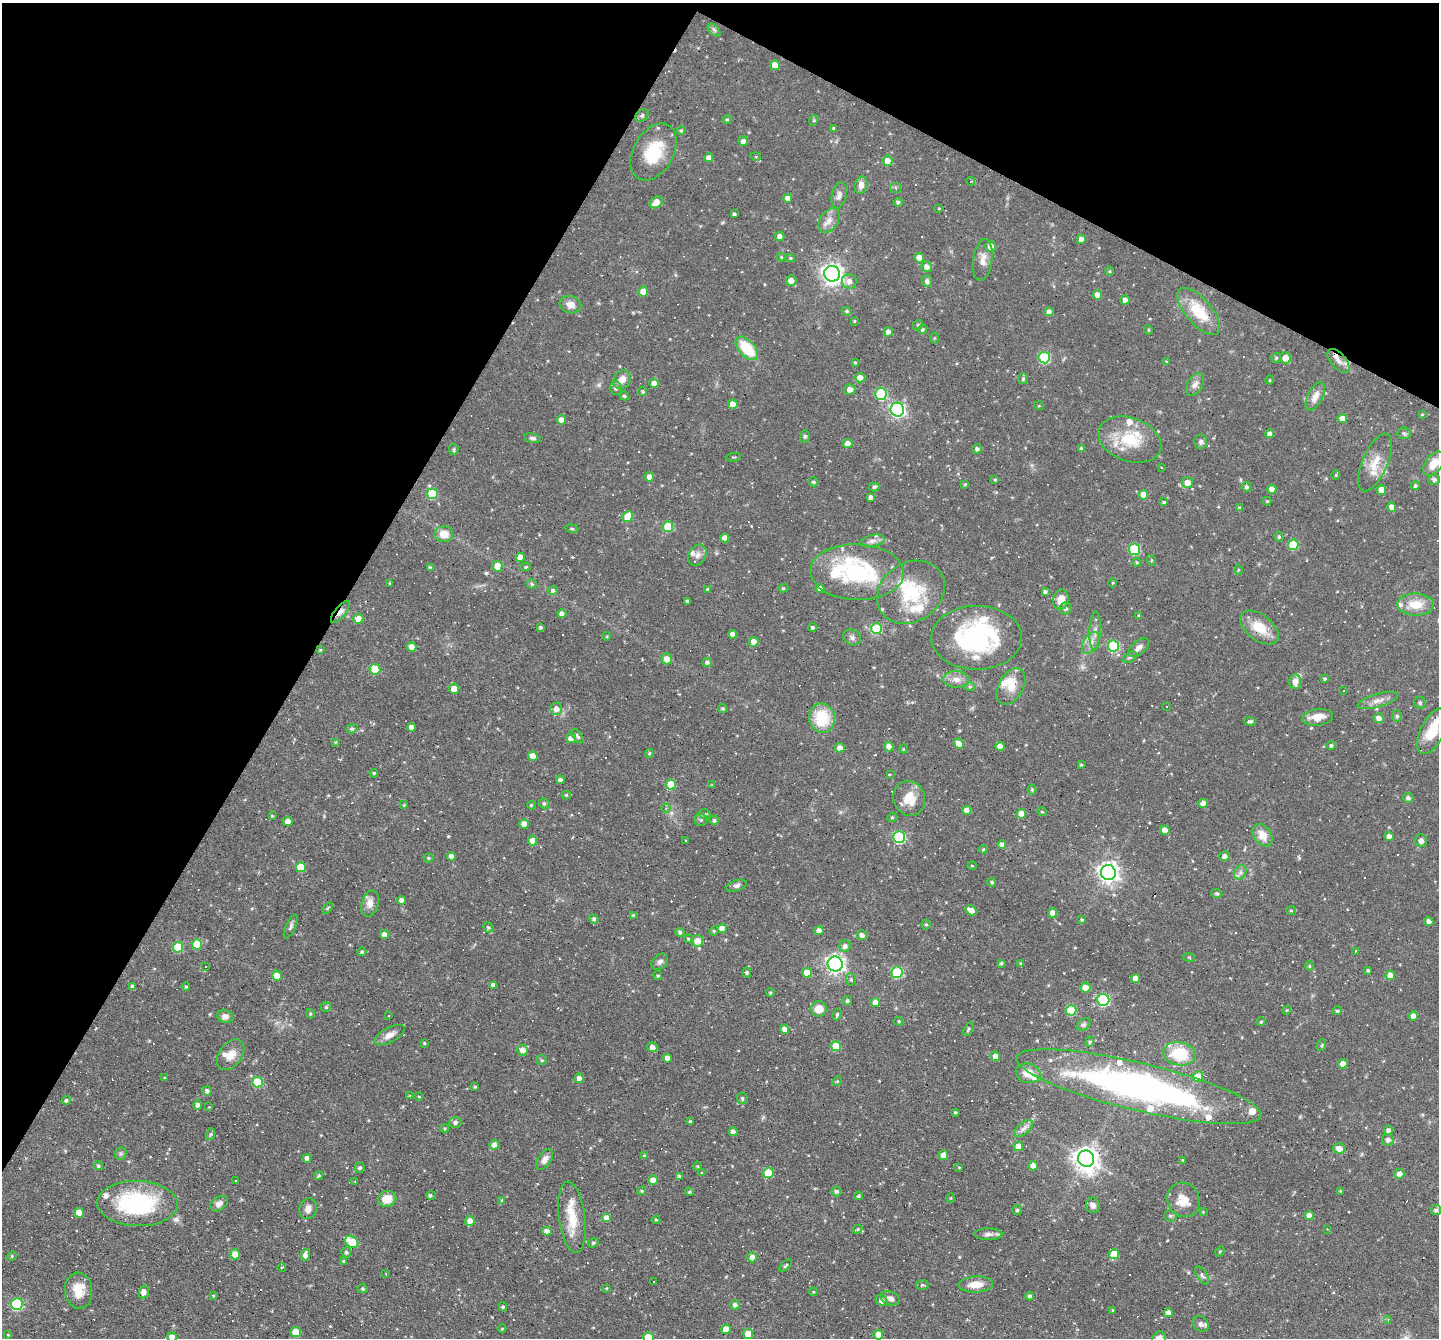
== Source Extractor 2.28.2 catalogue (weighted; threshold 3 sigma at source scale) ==
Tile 2 of 4 x 4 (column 2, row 1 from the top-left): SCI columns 1439-2875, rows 4284-5619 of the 5750 x 5760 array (HDU 1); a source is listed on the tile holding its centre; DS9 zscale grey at full resolution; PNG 1441 x 1340 px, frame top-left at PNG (2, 3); each listed source drawn as its Kron ellipse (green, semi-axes under 4 px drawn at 4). Shown black and unused: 29% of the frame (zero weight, under 4 of 7 exposures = <1% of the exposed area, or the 3 px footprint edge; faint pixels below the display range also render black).
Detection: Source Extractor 2.28.2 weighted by HDU 2 'WHT'; one run over the whole footprint, this tile lists its part. Background 0.0582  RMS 0.0036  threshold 0.0149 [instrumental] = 3 sigma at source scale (4.09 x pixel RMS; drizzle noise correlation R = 1.36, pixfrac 0.8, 0.05/0.05 arcsec/px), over >= 5 px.
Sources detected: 534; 74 cosmic-ray / hot-pixel residue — neither listed nor drawn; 30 inside a brighter listed object's ellipse — not listed separately; the other 430 listed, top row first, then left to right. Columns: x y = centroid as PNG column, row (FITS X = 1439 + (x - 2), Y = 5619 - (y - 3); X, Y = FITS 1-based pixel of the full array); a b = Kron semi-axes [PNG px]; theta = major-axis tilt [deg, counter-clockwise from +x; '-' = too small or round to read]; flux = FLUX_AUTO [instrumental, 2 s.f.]
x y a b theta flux
714 30 7 4 -45 0.67
775 65 5 5 - 3.7
642 115 7 5 42 0.7
727 119 4 4 - 0.45
814 120 5 3 - 0.37
833 128 3 2 - 0.37
681 130 4 3 - 0.46
743 141 5 4 - 1.8
653 152 30 20 61 14
756 157 5 3 - 0.28
709 158 4 4 - 2
888 161 5 5 - 3.2
970 181 4 3 - 1.7
861 185 9 6 77 2.2
896 188 5 5 - 0.6
839 195 13 7 77 1.7
788 198 4 4 - 2.4
656 202 7 5 37 3.5
898 202 4 4 - 0.71
939 208 3 3 - 0.25
734 214 3 3 - 0.59
829 220 14 8 58 2.7
780 236 5 4 - 1.8
1081 239 4 4 - 1.6
991 246 5 5 - 3.1
781 257 4 4 - 0.35
790 258 5 4 - 0.46
919 258 5 4 - 4
983 260 21 9 83 3.1
927 267 5 5 - 1.9
1110 271 5 3 - 0.32
832 274 8 7 - 200
791 281 5 5 - 2.5
849 281 7 7 - 1.9
927 281 5 5 - 1.1
643 292 5 5 - 4.6
1097 295 5 4 - 2.3
1125 300 5 4 - 1.6
570 305 11 8 -12 2.4
847 311 5 4 - 0.47
1199 311 29 12 -49 11
1049 312 4 4 - 1.6
854 321 3 3 - 0.32
918 325 5 4 - 0.51
922 329 5 4 - 0.82
1149 330 5 3 - 0.31
888 332 5 4 - 1.6
935 338 5 3 - 0.31
747 348 14 8 -48 12
1044 358 6 5 - 26
1276 358 5 5 - 0.48
1285 358 6 5 - 3.5
1338 361 14 7 -49 2.2
1166 362 4 3 - 0.37
855 363 4 3 - 0.37
860 378 5 4 - 2.9
622 379 10 8 54 2.8
1023 379 5 5 - 0.62
1270 380 4 4 - 0.32
654 383 5 4 - 2.3
1195 385 12 7 59 1.8
616 388 6 6 - 0.94
850 389 5 5 - 2.2
643 392 4 4 - 0.52
881 394 6 6 - 24
624 396 5 4 - 0.64
1315 396 15 7 63 2.9
733 404 5 4 - 3.1
1039 406 5 3 - 0.28
897 410 7 6 - 75
1422 414 3 3 - 0.29
1342 418 4 4 - 3
561 420 5 5 - 2.8
1404 433 6 6 - 0.64
1270 434 4 4 - 1.9
805 436 6 5 - 0.57
532 438 8 4 -12 0.85
1130 440 32 21 -20 13
1201 442 7 6 - 0.96
848 443 4 4 - 2.7
454 449 5 4 - 0.53
977 449 5 4 - 0.9
1082 449 4 4 - 0.96
733 457 7 3 5 0.38
1375 462 31 12 66 6.5
1434 464 14 8 52 4.8
1161 467 3 3 - 4.9
1336 475 4 4 - 0.38
649 477 4 4 - 2.2
995 480 4 4 - 0.4
1434 480 5 5 - 1
813 482 5 4 - 0.65
1188 482 5 5 - 2.9
965 484 4 4 - 0.38
1415 486 4 4 - 0.66
874 487 5 4 - 0.6
1246 487 5 4 - 0.76
1272 489 4 4 - 2.5
1382 490 5 4 - 3.1
432 494 5 5 - 13
1143 495 5 4 - 3.5
871 497 4 4 - 1.3
1267 501 4 4 - 0.41
1164 502 4 3 - 0.51
1392 507 4 4 - 2.2
1240 508 4 4 - 0.67
628 517 5 5 - 7.4
668 527 5 5 - 12
572 528 6 3 -9 0.45
444 534 9 8 - 4.1
1279 537 5 4 - 0.52
725 538 4 4 - 2.4
872 541 12 6 13 1.6
1293 545 5 5 - 14
1134 549 5 5 - 21
697 555 11 8 62 1.7
520 557 5 4 - 3.5
1151 560 5 3 - 0.33
1137 562 4 4 - 0.4
497 566 5 5 - 3.7
526 567 5 4 - 0.46
430 568 4 4 - 0.6
1238 570 5 3 - 0.32
857 572 47 28 -2 37
390 583 4 4 - 0.36
1113 583 4 3 - 0.31
532 584 5 5 - 0.5
783 588 5 4 - 0.47
707 589 4 3 - 0.34
820 589 4 4 - 2
553 590 5 4 - 0.88
911 592 36 29 35 20
1045 592 4 3 - 0.79
1061 600 10 7 75 3.9
687 601 3 3 - 0.68
1416 605 18 11 -1 6.2
1066 608 6 6 - 0.99
340 612 13 5 51 2.1
562 614 4 4 - 1.9
1139 616 4 4 - 0.52
358 619 5 5 - 3.6
540 627 3 3 - 0.58
812 627 4 4 - 0.72
1259 628 22 12 -38 7.6
877 629 5 5 - 19
1095 631 19 5 88 2
733 634 4 4 - 1.7
607 636 4 3 - 0.29
852 637 9 7 -29 1.1
977 638 45 32 0 48
754 642 5 4 - 2.9
1091 643 12 7 60 2.2
1113 646 5 5 - 23
412 647 5 4 - 2.9
1139 648 12 6 40 1.8
320 650 4 3 - 0.36
1130 657 7 4 30 0.63
667 659 5 5 - 2.9
707 662 5 4 - 0.94
375 669 5 5 - 9.5
1325 678 3 3 - 0.49
956 679 13 8 -4 2.4
1295 682 7 6 - 2.9
1011 686 20 12 60 5.1
970 687 6 4 1 0.52
454 689 5 5 - 3.1
1343 690 3 3 - 0.7
1378 700 21 6 16 2.6
1420 703 6 5 - 0.57
1166 706 3 2 - 0.44
723 708 4 4 - 0.47
556 709 6 6 - 2.2
1397 716 6 5 - 0.55
1318 717 15 8 8 4.3
822 718 15 12 -75 14
1379 718 5 4 - 2.1
1250 721 6 3 -3 0.9
411 727 4 4 - 2
352 729 6 4 20 0.51
1432 731 24 11 64 8.3
578 736 8 4 -53 0.76
571 738 5 5 - 2.5
335 742 4 4 - 0.31
959 744 5 4 - 3.5
1331 745 4 4 - 0.71
1000 746 4 4 - 2.8
889 747 5 4 - 2.6
840 748 5 4 - 2
903 749 4 3 - 0.25
649 753 4 4 - 0.39
533 756 5 4 - 3.7
1081 765 3 3 - 0.46
374 773 4 3 - 0.36
890 774 3 3 - 5.8
560 780 4 4 - 0.78
671 784 5 5 - 7.1
711 785 4 3 - 0.26
1032 790 5 4 - 0.54
566 795 4 4 - 0.5
1408 798 5 4 - 0.81
909 799 18 16 -74 6.3
544 803 5 5 - 0.72
1203 803 5 4 - 2.8
404 805 4 4 - 0.33
531 805 4 3 - 0.39
666 808 4 4 - 0.39
967 810 4 4 - 2.5
1042 812 5 3 - 0.26
705 814 6 5 - 0.62
1021 814 5 4 - 3.1
272 816 3 3 - 0.29
892 817 5 4 - 0.44
701 820 6 6 - 0.69
714 820 4 4 - 0.71
288 821 5 5 - 2.7
524 824 5 4 - 2.5
1165 830 4 4 - 3
1262 835 12 8 -55 4.2
1389 836 4 4 - 2.1
899 837 6 6 - 33
532 841 5 5 - 2.6
686 841 2 2 - 0.23
1421 841 6 5 - 1.1
1002 844 4 4 - 1.4
983 849 4 4 - 0.41
451 856 4 4 - 1.4
1224 856 5 5 - 1.3
428 858 5 4 - 0.44
972 866 4 4 - 0.32
301 867 5 5 - 9.1
1240 872 7 5 61 1
1108 873 7 7 - 190
992 882 4 4 - 0.57
736 886 11 5 16 0.96
1217 894 5 4 - 0.59
401 900 4 4 - 1.6
370 903 13 8 73 2.4
328 908 6 3 52 0.37
971 910 6 4 -32 3.2
1291 911 5 4 - 0.4
1052 913 5 4 - 2.7
633 915 3 3 - 0.46
594 919 4 4 - 1.1
1082 920 4 3 - 0.4
1429 921 5 4 - 1.2
926 924 5 4 - 0.46
291 926 13 5 66 0.96
488 927 5 4 - 0.6
722 928 4 4 - 2.9
714 931 5 4 - 0.41
819 931 4 4 - 2.2
680 932 4 4 - 0.76
384 934 4 4 - 1.8
862 935 5 5 - 1.6
688 939 4 4 - 0.49
697 941 6 6 - 4
197 944 5 5 - 7.4
845 946 6 5 - 1.4
178 947 5 5 - 11
1356 951 4 2 - 0.21
362 952 4 4 - 0.65
1189 957 6 3 -19 0.36
660 962 9 7 43 1.2
1001 963 4 3 - 0.51
1021 963 4 4 - 0.54
835 964 7 7 - 130
1309 966 4 4 - 0.41
206 967 2 2 - 0.25
1368 970 3 3 - 0.47
747 972 5 4 - 0.57
897 972 5 5 - 25
807 973 5 5 - 3.8
658 975 5 4 - 0.48
1390 975 5 4 - 3.2
277 976 5 5 - 3.5
1135 978 4 4 - 2.9
851 979 6 5 - 0.63
493 985 4 4 - 1.4
133 987 4 4 - 0.98
186 987 4 4 - 0.45
1085 987 5 5 - 3.1
770 993 4 3 - 0.42
1103 1000 6 6 - 37
847 1001 5 4 - 0.64
875 1002 4 4 - 3.1
326 1007 5 5 - 0.53
819 1009 8 7 - 3.7
1071 1010 5 5 - 15
1287 1010 4 4 - 0.34
1337 1011 4 4 - 0.64
310 1014 5 4 - 0.46
837 1014 6 4 64 0.5
389 1015 3 2 - 0.31
1413 1016 4 4 - 2.3
225 1017 8 6 -18 1.8
899 1021 4 4 - 0.4
1261 1022 4 3 - 0.48
1084 1025 8 5 38 0.72
784 1029 4 4 - 2.6
968 1029 8 4 63 0.58
390 1035 17 7 28 2.4
1090 1042 5 4 - 0.47
424 1043 3 3 - 0.39
1322 1045 6 4 71 0.39
836 1046 5 5 - 9.1
652 1047 5 4 - 2.5
523 1050 5 5 - 2.4
1180 1054 16 11 -10 13
231 1055 17 11 53 3.9
995 1056 5 4 - 2.6
668 1058 4 4 - 2.1
542 1060 5 4 - 0.46
1343 1064 5 4 - 3
1028 1073 12 10 -14 4.4
1198 1077 5 5 - 7.2
165 1078 4 3 - 0.33
579 1078 4 4 - 1.6
837 1081 5 4 - 0.45
257 1082 5 5 - 18
475 1087 4 3 - 0.49
1139 1087 125 24 -13 150
207 1091 4 4 - 1
409 1096 4 3 - 0.26
419 1097 4 3 - 0.25
742 1098 6 5 - 0.65
66 1100 4 4 - 0.7
198 1105 4 4 - 1.2
209 1107 4 3 - 0.24
955 1112 3 3 - 0.43
690 1121 4 3 - 0.54
455 1122 6 5 - 1.1
445 1128 4 3 - 0.34
1023 1128 11 5 41 1.5
1388 1130 4 4 - 1.1
733 1132 4 4 - 2.2
211 1134 6 4 74 0.53
1388 1140 6 6 - 1.4
494 1145 5 4 - 2.2
1018 1146 5 5 - 2.4
1339 1148 6 5 - 3.1
121 1154 6 5 - 0.64
943 1155 5 5 - 2.6
645 1156 4 4 - 0.7
307 1159 4 4 - 2.3
545 1159 12 6 56 1.8
1086 1159 8 8 - 320
1183 1160 3 3 - 0.3
98 1166 5 4 - 0.49
697 1166 4 4 - 0.35
1033 1166 5 4 - 2.3
959 1167 3 3 - 0.28
360 1168 5 5 - 0.69
702 1173 4 4 - 0.4
768 1173 5 5 - 11
1399 1174 5 5 - 2.5
319 1175 4 3 - 0.36
679 1177 4 4 - 0.82
653 1180 5 5 - 3.5
236 1181 2 2 - 0.26
355 1182 3 3 - 0.3
642 1191 4 3 - 0.4
836 1191 5 5 - 0.71
1340 1191 4 3 - 0.33
689 1192 4 4 - 0.47
431 1195 5 3 - 0.56
859 1196 4 4 - 0.53
951 1198 4 3 - 0.28
387 1199 9 8 - 4.7
502 1200 4 4 - 0.34
1184 1200 17 16 - 5.5
137 1204 40 22 -2 36
219 1204 10 6 34 1.7
1093 1205 8 7 - 1.4
308 1209 10 8 69 1.9
1017 1210 5 5 - 0.61
1436 1210 5 5 - 0.85
1203 1212 3 3 - 0.26
79 1213 5 5 - 3.8
1309 1215 4 4 - 2.6
1170 1216 6 5 - 0.77
572 1217 36 13 -82 9.3
606 1218 4 4 - 3.6
656 1220 4 4 - 0.35
470 1221 5 5 - 2.5
857 1229 5 4 - 0.4
1327 1229 3 3 - 0.3
547 1231 5 4 - 2
988 1234 14 6 0 1.5
352 1242 7 5 -39 11
593 1243 5 3 - 0.52
1220 1251 5 3 - 0.33
346 1252 5 5 - 0.7
235 1254 5 5 - 3.2
1114 1254 5 5 - 7.5
305 1255 5 4 - 1.7
12 1256 5 4 - 0.38
752 1257 5 5 - 2
344 1261 4 3 - 0.39
786 1265 7 3 45 0.46
282 1267 4 3 - 0.24
386 1274 3 2 - 0.2
1202 1275 10 5 -57 0.81
653 1281 2 2 - 0.26
976 1284 17 8 4 4
922 1285 6 5 - 0.57
606 1288 3 3 - 0.28
363 1289 5 4 - 0.43
79 1291 18 13 -83 5.7
144 1292 7 5 73 1.7
813 1292 4 3 - 0.3
213 1296 4 3 - 0.36
1030 1296 4 4 - 0.71
890 1298 10 6 -21 1.6
882 1300 6 5 - 1.6
17 1304 6 6 - 25
735 1305 5 5 - 1.3
503 1307 4 4 - 0.54
1113 1310 4 3 - 0.37
1168 1313 4 4 - 2.4
1388 1319 4 3 - 0.3
1201 1324 9 7 -45 1.3
502 1329 4 3 - 0.27
726 1329 5 5 - 4.3
296 1332 5 5 - 6.7
748 1334 5 5 - 3.9
8 1335 4 3 - 0.25
878 1335 5 4 - 3.1
172 1337 5 5 - 2.5
648 1337 5 5 - 6
1159 1338 7 6 - 2.3
Overlapping masked pixels (flux is a lower limit): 3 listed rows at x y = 1338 361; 340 612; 1139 1087
Isophote crosses this tile's border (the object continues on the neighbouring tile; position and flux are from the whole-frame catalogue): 5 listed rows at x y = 1434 464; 296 1332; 172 1337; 648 1337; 1159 1338